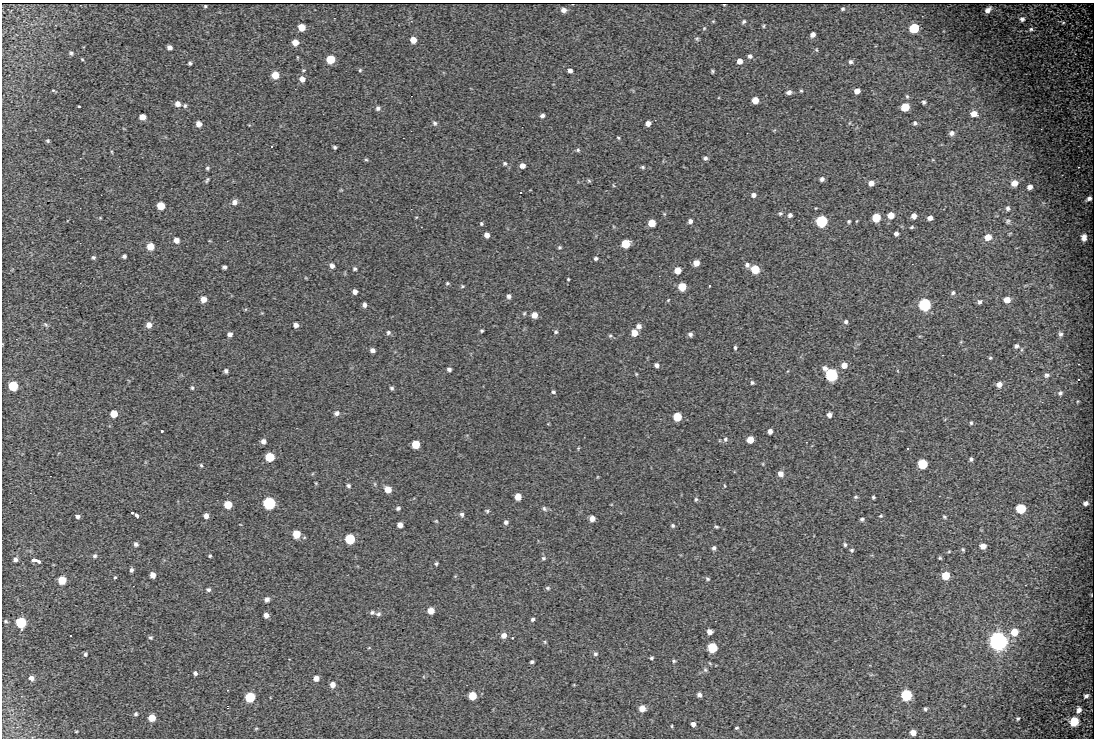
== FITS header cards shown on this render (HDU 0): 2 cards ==
NAXIS1  =                 1092
NAXIS2  =                  736

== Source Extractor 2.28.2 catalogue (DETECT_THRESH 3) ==
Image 1092 x 736 px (HDU 0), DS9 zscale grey, 1 PNG px = 1 image px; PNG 1096 x 740 px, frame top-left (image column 1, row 736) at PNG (2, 3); no overlay
Background 296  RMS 9.9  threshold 29.7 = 3 sigma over >= 5 px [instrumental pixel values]
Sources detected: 279; all 279 listed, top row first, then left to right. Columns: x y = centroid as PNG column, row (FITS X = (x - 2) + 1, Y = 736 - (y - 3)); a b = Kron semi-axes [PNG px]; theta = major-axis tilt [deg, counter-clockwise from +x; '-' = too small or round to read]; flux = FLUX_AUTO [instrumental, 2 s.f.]
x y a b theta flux
205 6 3 3 - 670
843 9 5 4 - 970
563 10 5 4 - 3200
988 10 6 4 47 3400
1022 19 6 5 - 1700
713 21 5 3 - 620
744 21 5 4 - 1100
1063 23 6 4 1 830
763 26 4 4 - 760
301 27 5 5 - 9800
704 28 5 4 - 760
914 28 6 6 - 29000
1031 29 5 5 - 1100
813 35 5 4 - 2900
697 39 6 5 - 970
413 40 5 5 - 7100
295 42 5 5 - 7400
169 47 5 4 - 2900
71 53 4 3 - 1100
750 56 5 4 - 1600
82 59 4 3 - 600
330 59 5 5 - 23000
739 61 5 5 - 4200
850 62 5 5 - 1500
190 63 4 3 - 1200
303 70 5 4 - 750
360 70 5 5 - 920
570 71 4 4 - 2400
712 71 4 3 - 850
275 75 5 5 - 13000
302 79 6 5 - 4000
53 90 3 2 - 1200
801 91 4 4 - 670
857 91 5 4 - 4900
789 92 5 4 - 2300
907 96 6 4 -68 870
755 100 5 5 - 7800
924 102 4 4 - 1200
178 104 6 6 - 4100
79 106 3 2 - 880
185 106 6 5 - 1100
905 107 6 5 - 19000
378 108 6 5 - 1700
974 114 7 6 - 5100
542 116 4 4 - 2000
142 117 5 5 - 5700
435 123 7 6 - 1500
648 123 5 4 - 3900
915 123 5 5 - 1300
199 124 5 5 - 4100
952 133 6 5 - 2200
618 138 4 3 - 700
48 141 4 4 - 920
271 146 3 3 - 2000
335 147 3 3 - 1000
578 150 6 5 - 1100
112 152 5 3 - 610
705 158 5 4 - 1600
366 160 6 3 -1 770
505 163 5 5 - 1000
522 166 5 5 - 3600
643 167 5 4 - 920
1078 167 2 2 - 400
207 168 5 4 - 950
822 179 4 4 - 1900
207 180 6 3 57 1000
589 181 5 4 - 860
871 183 5 5 - 3900
1014 183 7 6 - 5700
613 185 6 3 -71 580
1030 187 6 5 - 2800
520 192 3 3 - 5300
753 195 5 5 - 2500
1089 198 5 4 - 1000
235 202 6 6 - 3200
161 206 5 5 - 13000
1008 208 6 5 - 1500
780 213 5 5 - 1100
790 215 5 4 - 1700
891 215 5 5 - 7200
914 216 5 4 - 3800
416 217 5 3 - 530
876 218 5 5 - 23000
930 218 5 4 - 2900
690 221 5 4 - 2100
821 221 6 6 - 83000
849 221 3 3 - 940
1008 221 7 6 - 1500
652 223 5 5 - 12000
481 224 4 4 - 880
911 227 5 4 - 750
896 234 4 4 - 2000
487 235 5 4 - 3700
988 237 6 6 - 7500
1084 237 6 5 - 3500
176 240 5 5 - 4000
625 244 6 5 - 19000
150 246 5 5 - 11000
559 247 5 4 - 820
124 256 4 4 - 1500
93 257 4 4 - 1100
596 258 4 3 - 1300
696 263 5 5 - 6400
747 265 7 6 - 2000
332 266 6 5 - 2700
224 267 4 4 - 1500
355 269 5 4 - 1100
755 269 6 5 - 23000
677 270 5 5 - 8900
568 279 3 2 - 580
447 283 5 4 - 820
709 285 3 3 - 2100
462 286 5 4 - 830
682 287 5 5 - 16000
355 292 5 4 - 3000
953 293 6 5 - 1300
509 296 5 5 - 1800
203 299 5 5 - 5200
668 300 5 3 - 610
1007 300 6 5 - 5900
980 302 5 5 - 1600
364 305 5 4 - 2000
924 305 6 6 - 110000
524 313 5 4 - 750
534 315 5 5 - 5800
846 322 5 4 - 1400
46 324 8 4 -44 1000
149 325 6 6 - 3900
296 325 5 4 - 3000
639 326 5 5 - 2800
482 331 3 3 - 870
388 332 5 5 - 1300
556 332 5 4 - 1000
634 333 5 5 - 7700
230 334 5 5 - 2600
690 334 4 4 - 1600
1060 334 6 5 - 1700
610 336 5 5 - 870
1016 346 5 4 - 1600
735 347 4 4 - 1200
372 350 5 4 - 2500
990 358 4 4 - 870
1078 364 2 2 - 360
657 365 4 4 - 2300
844 365 5 5 - 4600
449 369 4 3 - 1600
226 371 4 4 - 1600
636 374 5 4 - 670
831 375 7 6 - 120000
1047 375 7 6 - 1700
1078 379 3 2 - 1600
752 382 5 4 - 1100
999 384 6 6 - 3800
13 386 6 6 - 31000
192 388 5 4 - 940
392 388 4 4 - 1100
553 392 5 4 - 1000
1060 393 7 6 - 1600
337 413 7 6 - 2200
114 414 5 5 - 11000
829 415 5 4 - 2400
677 417 6 5 - 22000
971 423 5 4 - 1000
162 431 3 2 - 1200
770 431 5 4 - 2700
725 439 6 5 - 1400
750 440 5 5 - 11000
263 441 5 5 - 2700
416 444 6 5 - 16000
578 448 4 4 - 610
907 448 3 3 - 1800
270 457 6 6 - 27000
971 459 5 5 - 1400
763 464 5 3 - 550
922 464 6 6 - 33000
201 465 5 4 - 850
781 474 6 5 - 4100
316 483 4 4 - 560
375 484 6 3 -72 700
348 486 5 4 - 1300
725 486 5 3 - 660
388 489 6 5 - 6700
518 497 5 5 - 8400
856 497 6 4 19 1000
873 497 3 3 - 920
696 499 6 4 77 1000
269 503 6 6 - 100000
1086 503 5 4 - 2000
228 505 6 5 - 15000
398 508 5 4 - 1300
544 509 7 5 -51 1400
1021 509 6 6 - 33000
487 511 6 5 - 1100
132 513 3 3 - 740
462 514 5 5 - 1500
136 515 5 3 - 3800
78 516 5 4 - 1800
206 516 5 5 - 3100
881 516 5 4 - 720
944 517 5 4 - 1000
592 518 5 5 - 4000
862 519 5 4 - 1200
436 521 5 4 - 640
506 522 5 5 - 1700
400 525 5 5 - 3700
673 526 5 5 - 1100
716 527 5 3 - 830
296 534 6 5 - 13000
350 539 6 6 - 40000
136 544 5 4 - 1600
845 545 5 4 - 1100
983 546 5 5 - 4800
714 548 5 4 - 1600
963 549 5 3 - 780
852 550 5 5 - 1000
949 551 5 3 - 570
95 556 5 5 - 1300
210 556 4 3 - 720
543 558 6 5 - 1200
940 558 4 4 - 780
15 559 5 4 - 2000
33 560 5 3 - 6100
39 561 4 3 - 2000
436 564 4 3 - 980
131 570 5 4 - 1500
153 575 5 5 - 4300
946 576 5 5 - 15000
115 577 4 3 - 640
708 579 6 4 -31 1000
62 580 6 5 - 17000
548 588 6 5 - 1000
208 590 6 5 - 1500
267 599 6 5 - 2500
431 611 5 5 - 7400
372 612 6 5 - 1500
378 614 6 5 - 1500
266 615 5 4 - 3100
533 619 5 4 - 1300
6 621 5 4 - 740
21 622 6 6 - 48000
710 632 5 4 - 3400
1014 632 7 7 - 9900
70 635 3 3 - 3300
504 635 6 6 - 4200
150 637 5 4 - 1100
512 638 3 2 - 550
998 641 7 7 - 710000
545 642 5 4 - 760
369 648 5 3 - 540
712 648 6 6 - 34000
85 654 4 3 - 930
595 654 6 5 - 1300
651 658 4 3 - 940
674 661 5 4 - 870
532 662 4 3 - 1200
705 670 6 5 - 1100
195 673 4 4 - 1600
31 678 5 4 - 2600
316 678 5 5 - 3600
332 685 6 5 - 3800
227 690 2 2 - 380
699 695 4 4 - 2200
906 695 6 6 - 57000
472 696 5 5 - 15000
1086 696 5 4 - 1700
250 697 6 6 - 36000
642 708 5 5 - 7000
925 709 4 4 - 1100
1079 710 6 5 - 3100
136 714 5 5 - 1200
152 718 5 5 - 11000
1018 718 5 4 - 970
1074 722 6 6 - 24000
693 724 4 4 - 2600
672 726 5 3 - 630
736 728 3 3 - 1200
256 729 5 3 - 510
76 731 4 3 - 620
913 733 5 5 - 4800